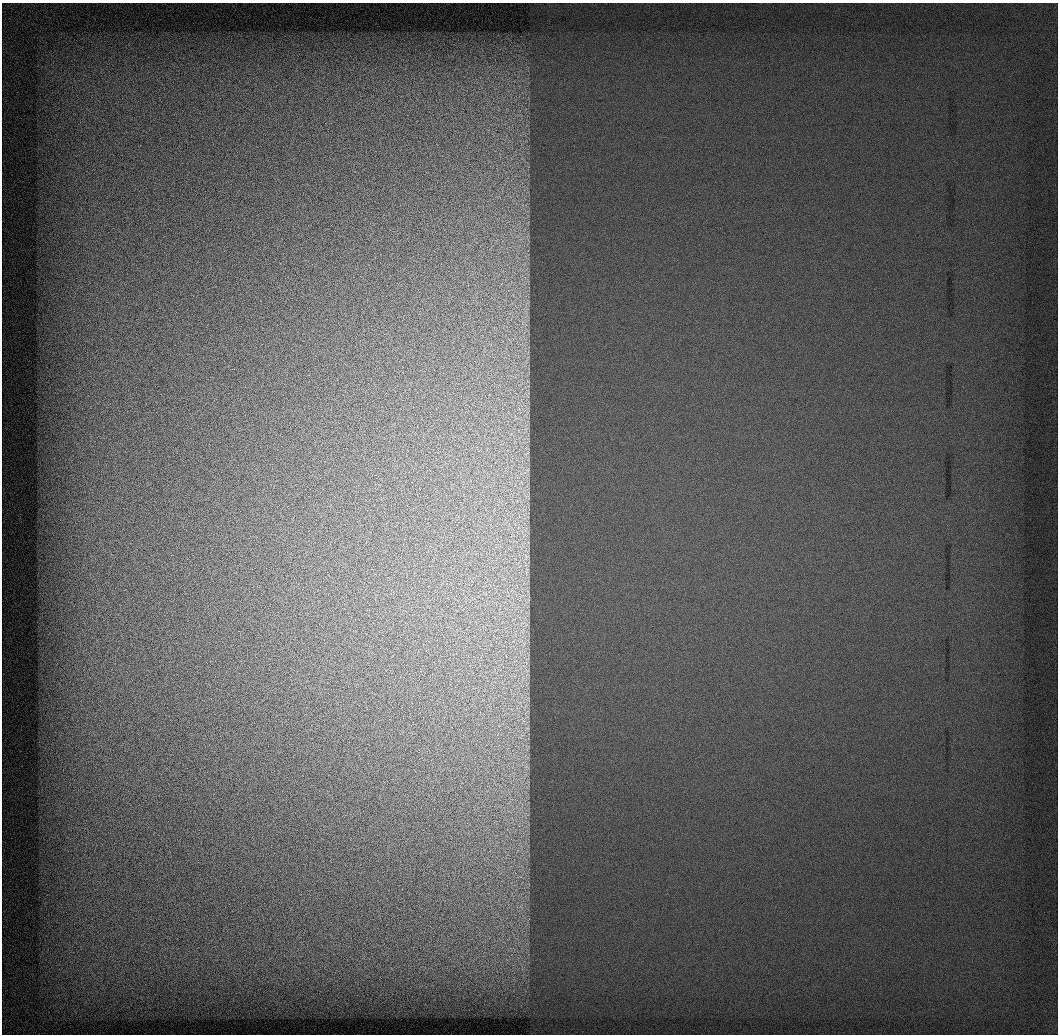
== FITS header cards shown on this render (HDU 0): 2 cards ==
NAXIS1  =                 1056 / Length of Axis 1 (Serial)
NAXIS2  =                 1032 / Length of Axis 2 (Parallel)

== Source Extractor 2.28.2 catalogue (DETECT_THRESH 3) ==
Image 1056 x 1032 px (HDU 0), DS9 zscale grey, 1 PNG px = 1 image px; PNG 1060 x 1036 px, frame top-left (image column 1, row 1032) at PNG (2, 3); no overlay
Background 522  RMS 2.7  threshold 8.18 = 3 sigma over >= 5 px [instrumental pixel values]
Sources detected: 27; all 27 listed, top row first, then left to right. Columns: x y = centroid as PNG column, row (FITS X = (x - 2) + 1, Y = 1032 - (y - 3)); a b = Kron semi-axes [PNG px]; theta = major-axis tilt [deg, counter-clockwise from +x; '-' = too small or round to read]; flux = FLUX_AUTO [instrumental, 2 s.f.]
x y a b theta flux
523 322 10 6 84 1200
527 360 18 5 70 1300
528 381 7 4 -89 490
520 384 12 3 35 600
527 395 14 5 -56 900
527 412 10 8 84 1000
517 418 25 11 -24 3500
526 430 21 8 71 2400
526 454 15 9 57 1800
525 473 28 21 -86 6600
526 494 29 14 -79 5300
524 509 18 15 26 3600
525 531 33 21 81 8400
522 545 23 15 34 4800
526 557 18 13 68 3000
526 564 14 12 41 2200
527 571 27 8 89 3600
528 592 26 6 -80 2300
524 623 65 21 -75 17000
527 672 29 13 -85 5200
520 703 20 7 -55 2700
525 707 17 7 63 1800
523 721 19 11 -52 3100
527 729 9 8 - 830
522 735 18 7 43 2000
527 747 13 7 -85 1200
526 767 10 7 -56 940